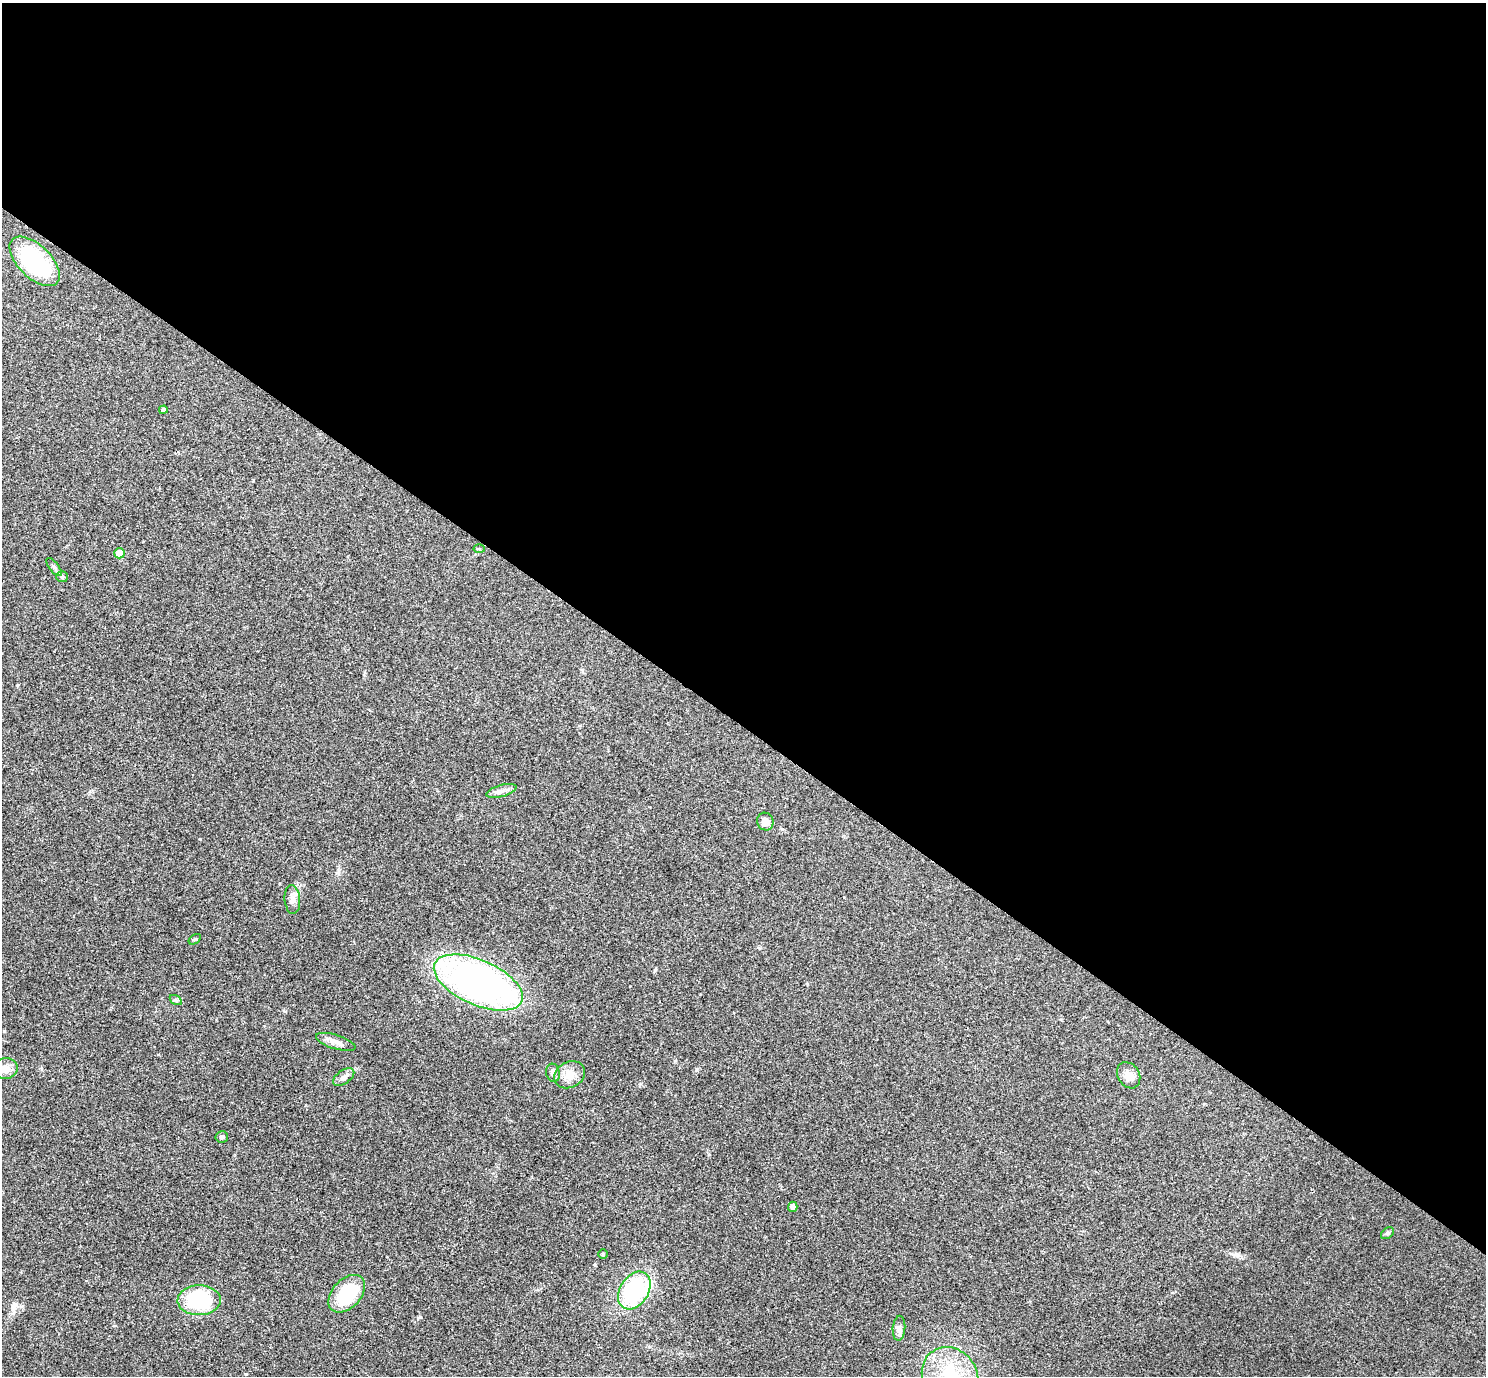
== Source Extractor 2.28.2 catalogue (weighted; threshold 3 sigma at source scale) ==
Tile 3 of 4 x 4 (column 3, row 1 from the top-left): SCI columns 2973-4456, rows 4278-5651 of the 5943 x 5946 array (HDU 1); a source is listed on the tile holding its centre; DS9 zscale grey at full resolution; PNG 1488 x 1378 px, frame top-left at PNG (2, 3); each listed source drawn as its Kron ellipse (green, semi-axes under 4 px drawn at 4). Shown black and unused: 53% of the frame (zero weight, under 3 of 4 exposures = <1% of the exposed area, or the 3 px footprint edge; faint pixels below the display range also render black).
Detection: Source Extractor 2.28.2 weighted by HDU 2 'WHT'; one run over the whole footprint, this tile lists its part. Background 0.0766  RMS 0.0062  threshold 0.0279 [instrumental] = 3 sigma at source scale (4.5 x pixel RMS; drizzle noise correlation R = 1.50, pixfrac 1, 0.05/0.05 arcsec/px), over >= 5 px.
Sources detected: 28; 1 inside a brighter object's white glare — neither listed nor drawn; the other 27 listed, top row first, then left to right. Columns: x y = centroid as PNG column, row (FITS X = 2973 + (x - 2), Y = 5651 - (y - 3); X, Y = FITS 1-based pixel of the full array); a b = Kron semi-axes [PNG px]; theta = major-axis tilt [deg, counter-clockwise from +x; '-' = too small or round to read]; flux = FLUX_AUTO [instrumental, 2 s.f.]
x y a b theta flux
35 261 31 16 -44 77
163 410 4 4 - 1.9
479 549 5 3 - 0.63
119 553 5 5 - 13
54 567 11 4 -51 1.6
62 577 6 5 - 1.1
501 791 16 6 16 3
765 822 9 8 - 5.3
292 900 14 7 -85 3.4
195 939 7 3 35 0.7
478 982 47 22 -24 260
176 1000 7 4 -33 0.98
336 1042 21 7 -17 4.2
5 1068 12 10 6 6.6
553 1073 9 6 -79 2.8
570 1075 16 12 28 7.3
1129 1075 14 10 -58 5.4
344 1077 12 6 35 2.7
222 1137 6 5 - 1.2
793 1207 5 4 - 3.2
1387 1233 7 5 39 1.2
603 1254 4 4 - 0.61
634 1291 20 14 57 59
347 1294 22 14 47 31
199 1300 21 15 1 49
899 1328 12 6 86 2.5
950 1376 30 27 -51 35
Isophote crosses this tile's border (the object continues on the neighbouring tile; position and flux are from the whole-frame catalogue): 2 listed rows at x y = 5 1068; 950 1376
Unlisted compact peaks at least as high as the median listed source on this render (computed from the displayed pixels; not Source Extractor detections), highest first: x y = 420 1317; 200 839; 640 1084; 17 685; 13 1313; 655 970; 285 1011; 697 1069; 595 1265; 675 1061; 1237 1255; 253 480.